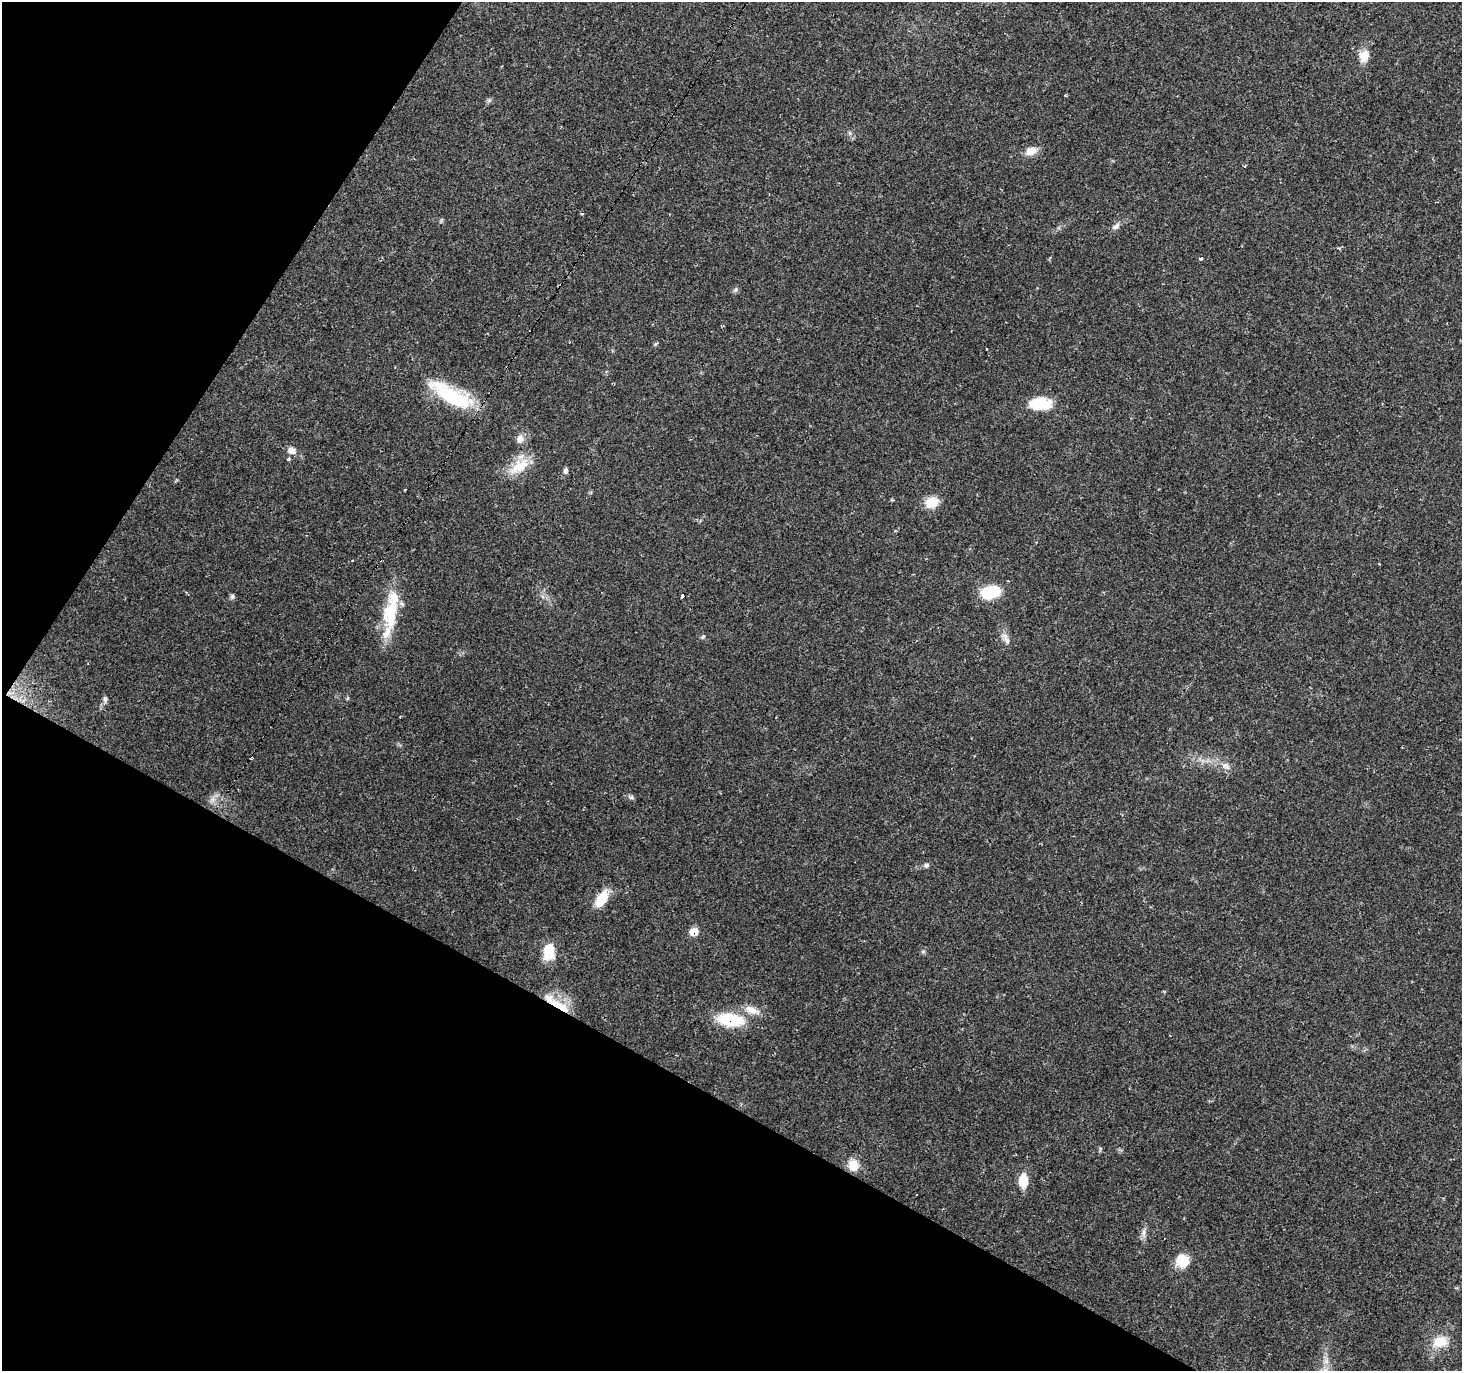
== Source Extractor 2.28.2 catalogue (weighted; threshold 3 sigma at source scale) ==
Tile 9 of 4 x 4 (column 1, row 3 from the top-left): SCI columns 1-1460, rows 1558-2926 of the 5843 x 5920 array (HDU 1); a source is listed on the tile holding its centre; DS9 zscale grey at full resolution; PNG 1464 x 1373 px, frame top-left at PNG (2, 2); no overlay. Shown black and unused: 28% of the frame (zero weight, under 2 of 3 exposures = <1% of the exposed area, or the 3 px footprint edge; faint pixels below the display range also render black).
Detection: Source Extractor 2.28.2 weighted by HDU 2 'WHT'; one run over the whole footprint, this tile lists its part. Background 0.0649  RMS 0.0047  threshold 0.0211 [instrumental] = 3 sigma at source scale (4.5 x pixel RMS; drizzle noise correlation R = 1.50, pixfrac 1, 0.0396/0.0396 arcsec/px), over >= 5 px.
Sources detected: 45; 1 cosmic-ray / hot-pixel residue — not listed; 1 inside a brighter listed object's ellipse — not listed separately; the other 43 listed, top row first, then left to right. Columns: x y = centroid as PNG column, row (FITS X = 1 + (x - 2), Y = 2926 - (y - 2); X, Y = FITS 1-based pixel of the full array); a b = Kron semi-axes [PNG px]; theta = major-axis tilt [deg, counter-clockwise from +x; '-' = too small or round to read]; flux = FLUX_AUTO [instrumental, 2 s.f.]
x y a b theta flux
1364 56 15 10 77 6.1
850 133 7 4 -89 0.88
1031 151 14 10 18 4.9
1245 166 3 3 - 0.85
582 214 4 3 - 0.73
1116 226 12 6 33 2
1200 259 4 4 - 1.1
735 290 8 4 54 0.9
656 343 6 4 20 0.57
986 349 3 2 - 0.55
452 396 54 17 -29 33
1040 404 29 15 0 13
520 439 11 9 74 2.8
291 450 11 8 -13 3
288 459 3 3 - 1.8
519 466 34 15 33 11
565 471 8 5 84 1.4
932 503 16 13 21 7.8
991 592 18 11 11 20
232 596 7 5 69 0.95
682 596 3 3 - 1.5
390 612 45 19 82 23
703 637 6 5 - 0.75
1007 640 12 7 -61 2.4
348 698 6 3 70 0.48
105 699 9 5 -84 1.4
1226 766 11 7 -28 2.3
631 797 6 5 - 0.97
213 799 7 4 71 1.5
926 865 7 6 - 1.1
601 899 20 10 58 11
694 931 7 6 - 7.2
923 951 7 4 0 0.7
549 952 18 12 86 12
559 1006 35 8 -29 11
752 1010 21 10 -22 5.2
730 1020 28 14 -9 22
1100 1149 6 4 74 0.64
853 1165 13 11 -78 6.9
1023 1181 12 8 88 11
1144 1233 13 6 87 2.2
1182 1261 15 14 - 9.6
1440 1342 20 14 14 9
Overlapping masked pixels (flux is a lower limit): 3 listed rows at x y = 694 931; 559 1006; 730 1020